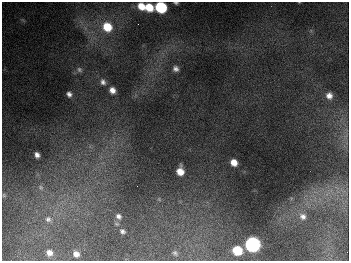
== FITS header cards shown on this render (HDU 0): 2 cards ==
NAXIS1  =                  347
NAXIS2  =                  259

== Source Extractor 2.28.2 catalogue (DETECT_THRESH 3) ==
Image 347 x 259 px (HDU 0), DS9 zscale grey, 1 PNG px = 1 image px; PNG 351 x 263 px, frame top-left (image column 1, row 259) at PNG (2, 2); no overlay
Background 676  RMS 50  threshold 149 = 3 sigma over >= 5 px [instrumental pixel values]
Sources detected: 27; all 27 listed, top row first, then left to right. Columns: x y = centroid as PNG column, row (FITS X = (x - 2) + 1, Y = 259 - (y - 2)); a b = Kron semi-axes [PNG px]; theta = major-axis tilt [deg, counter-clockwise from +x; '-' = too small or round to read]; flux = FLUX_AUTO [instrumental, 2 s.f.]
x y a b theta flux
176 3 4 3 - 4.9e+03
141 6 8 7 - 4.5e+04
149 7 7 6 - 6.8e+04
161 7 8 7 - 2.6e+05
138 24 2 2 - 2.2e+03
107 27 11 10 - 9.4e+04
176 69 7 7 - 1.4e+04
79 70 9 7 -33 1.3e+04
103 82 9 8 - 1.6e+04
112 90 7 6 - 2.3e+04
69 94 7 6 - 1.3e+04
329 96 7 7 - 2.0e+04
37 155 6 4 -59 1.5e+04
234 162 6 5 - 3.6e+04
180 171 8 6 -89 4.3e+04
41 187 8 6 -69 9.9e+03
4 195 6 5 - 3.8e+03
159 199 6 4 -57 4.1e+03
118 216 8 7 - 1.4e+04
303 216 10 9 - 2.0e+04
48 219 9 8 - 1.4e+04
122 231 5 4 - 8.1e+03
252 244 8 7 - 1.1e+06
237 251 7 6 - 1.2e+05
49 253 5 5 - 1.7e+04
175 253 4 4 - 5.4e+03
76 254 6 5 - 1.8e+04
At the frame edge (FLAGS 8, measured only in part): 2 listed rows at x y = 176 3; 161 7